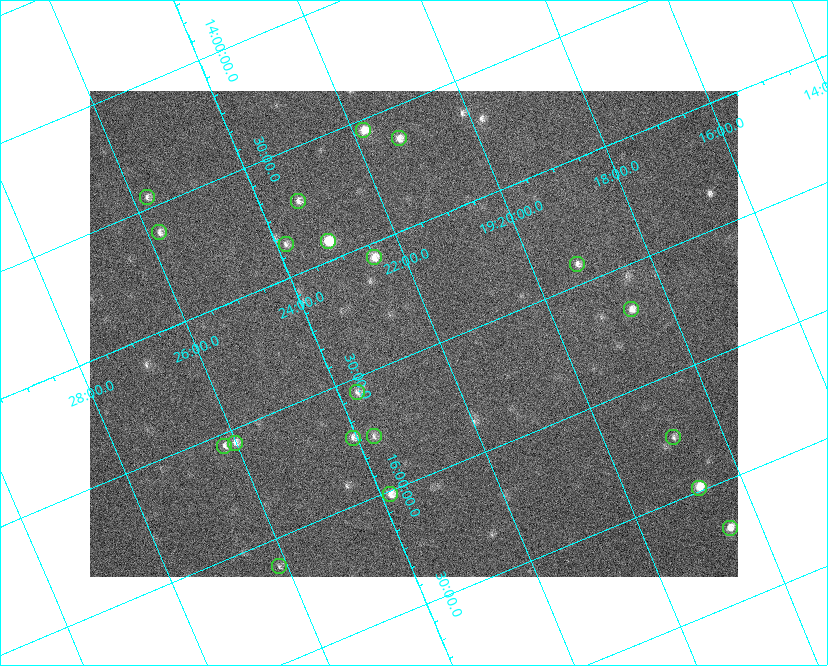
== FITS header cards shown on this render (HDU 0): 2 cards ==
NAXIS1  =                  648 / length of data axis 1
NAXIS2  =                  486 / length of data axis 2

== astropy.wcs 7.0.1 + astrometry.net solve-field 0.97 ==
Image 648 x 486 px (HDU 0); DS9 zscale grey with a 90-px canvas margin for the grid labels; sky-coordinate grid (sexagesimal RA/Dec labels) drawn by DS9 from the SOLVED WCS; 20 Tycho-2 reference stars matched to detected sources circled (green)
Header WCS: none
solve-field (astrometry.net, Tycho-2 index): SOLVED blind (the file carries no WCS)
Solved WCS: RA---TAN-SIP/DEC--TAN-SIP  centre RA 19:22:22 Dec +15:25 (290.59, +15.42 deg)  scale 15.3 arcsec/px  FOV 165.0' x 123.7'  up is -157 deg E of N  parity flipped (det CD > 0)
(file carries no celestial WCS; the grid is the blind solution)
Tycho-2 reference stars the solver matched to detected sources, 20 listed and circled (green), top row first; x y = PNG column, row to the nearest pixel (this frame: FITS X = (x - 90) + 1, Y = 486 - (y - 91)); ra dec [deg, ICRS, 3 dp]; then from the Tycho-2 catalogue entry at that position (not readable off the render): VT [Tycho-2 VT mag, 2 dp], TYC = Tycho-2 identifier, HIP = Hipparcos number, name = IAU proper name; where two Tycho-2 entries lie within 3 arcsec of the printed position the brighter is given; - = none
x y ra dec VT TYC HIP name
363 130 290.452 +14.543 7.44 1054-679-1 - -
399 138 290.323 +14.634 7.66 1054-951-1 95132 -
147 197 291.441 +14.452 8.37 1067-789-1 - -
298 201 290.838 +14.713 8.21 1054-205-1 95303 -
159 232 291.451 +14.609 8.24 1067-445-1 95522 -
328 241 290.784 +14.921 6.67 1054-223-1 95287 -
286 244 290.960 +14.864 8.44 1054-411-1 - -
374 257 290.625 +15.059 7.77 1600-2349-1 - -
577 264 289.809 +15.416 8.37 1599-3313-1 94944 -
631 309 289.664 +15.681 7.94 1599-1947-1 94894 -
357 392 290.922 +15.560 8.69 1600-1874-1 - -
374 436 290.929 +15.760 8.70 1600-822-1 95334 -
673 437 289.708 +16.250 8.60 1599-1761-1 - -
353 438 291.017 +15.730 8.16 1600-168-1 - -
235 443 291.504 +15.557 8.17 1600-1630-1 95542 -
224 446 291.551 +15.552 8.28 1600-1749-1 95559 -
699 488 289.688 +16.488 7.07 1599-570-1 94905 -
390 494 290.960 +16.014 7.62 1600-1088-1 95346 -
730 528 289.631 +16.698 7.50 1599-66-1 94884 -
279 566 291.536 +16.114 8.78 1600-1331-1 - -